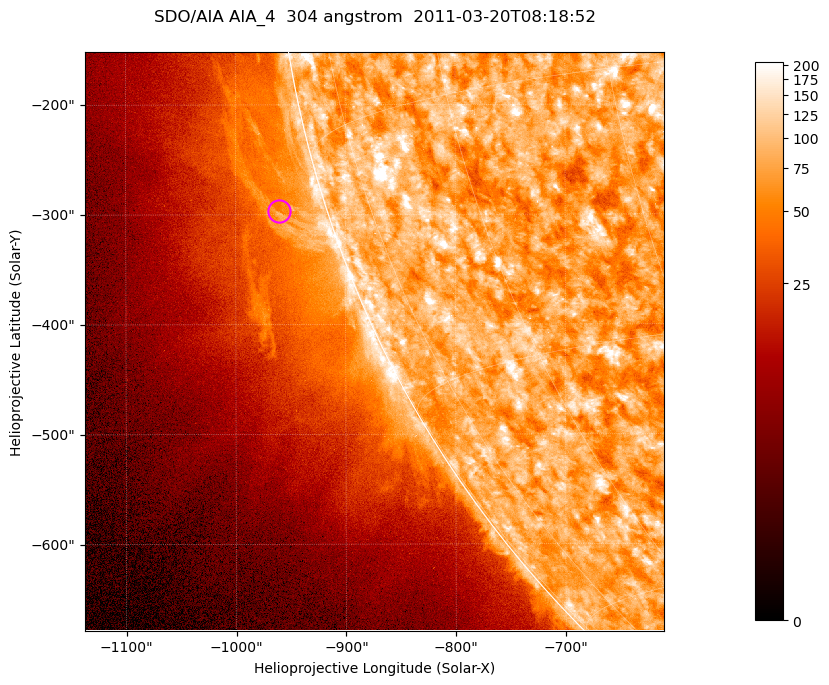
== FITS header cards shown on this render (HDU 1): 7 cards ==
TELESCOP= 'SDO/AIA '           / For AIA: SDO/AIA
INSTRUME= 'AIA_4   '           / For AIA: AIA_ATA1, AIA_ATA2, AIA_ATA3 or AIA_AT
WAVELNTH=                  304 / [angstrom] Wavelength
WAVEUNIT= 'angstrom'           / Wavelength unit: angstrom
DATE-OBS= '2011-03-20T08:18:52.961' / [ISO] Date when observation started; ISO 8
CTYPE1  = 'HPLN-TAN'           / CTYPE1; Typically HPLN
CTYPE2  = 'HPLT-TAN'           / CTYPE2; Typically HPLT

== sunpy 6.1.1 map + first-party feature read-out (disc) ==
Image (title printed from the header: SDO/AIA AIA_4  304 angstrom  2011-03-20T08:18:52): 878 x 878 px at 0.6 arcsec/px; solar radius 964 arcsec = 1605 px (partial field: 4.4% of the solar disc is inside the frame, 46% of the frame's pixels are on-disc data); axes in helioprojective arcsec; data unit not stated in the header (colour bar unlabelled)
Orientation: roll -0.132 deg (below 1 deg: not rotated)
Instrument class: DISC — disc imager (sunpy class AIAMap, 304 A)
Bright regions (active regions / flare kernels): reference = the on-disc median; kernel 7 px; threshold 5 sigma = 125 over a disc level ~78.9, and >= 1.15x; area >= 770 px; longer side >= 11 px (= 6.6 arcsec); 0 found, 0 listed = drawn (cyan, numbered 1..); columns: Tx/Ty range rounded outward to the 2 arcsec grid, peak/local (2 s.f.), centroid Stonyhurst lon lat
Off-limb structures (1.02-1.3 R_sun): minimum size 385 px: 2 found; the strongest spans PA ~100..110 deg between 1.02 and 1.07 R_sun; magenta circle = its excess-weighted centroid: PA ~105 deg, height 1.04 R_sun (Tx ~-960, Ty ~-298 arcsec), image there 1.6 x the reference